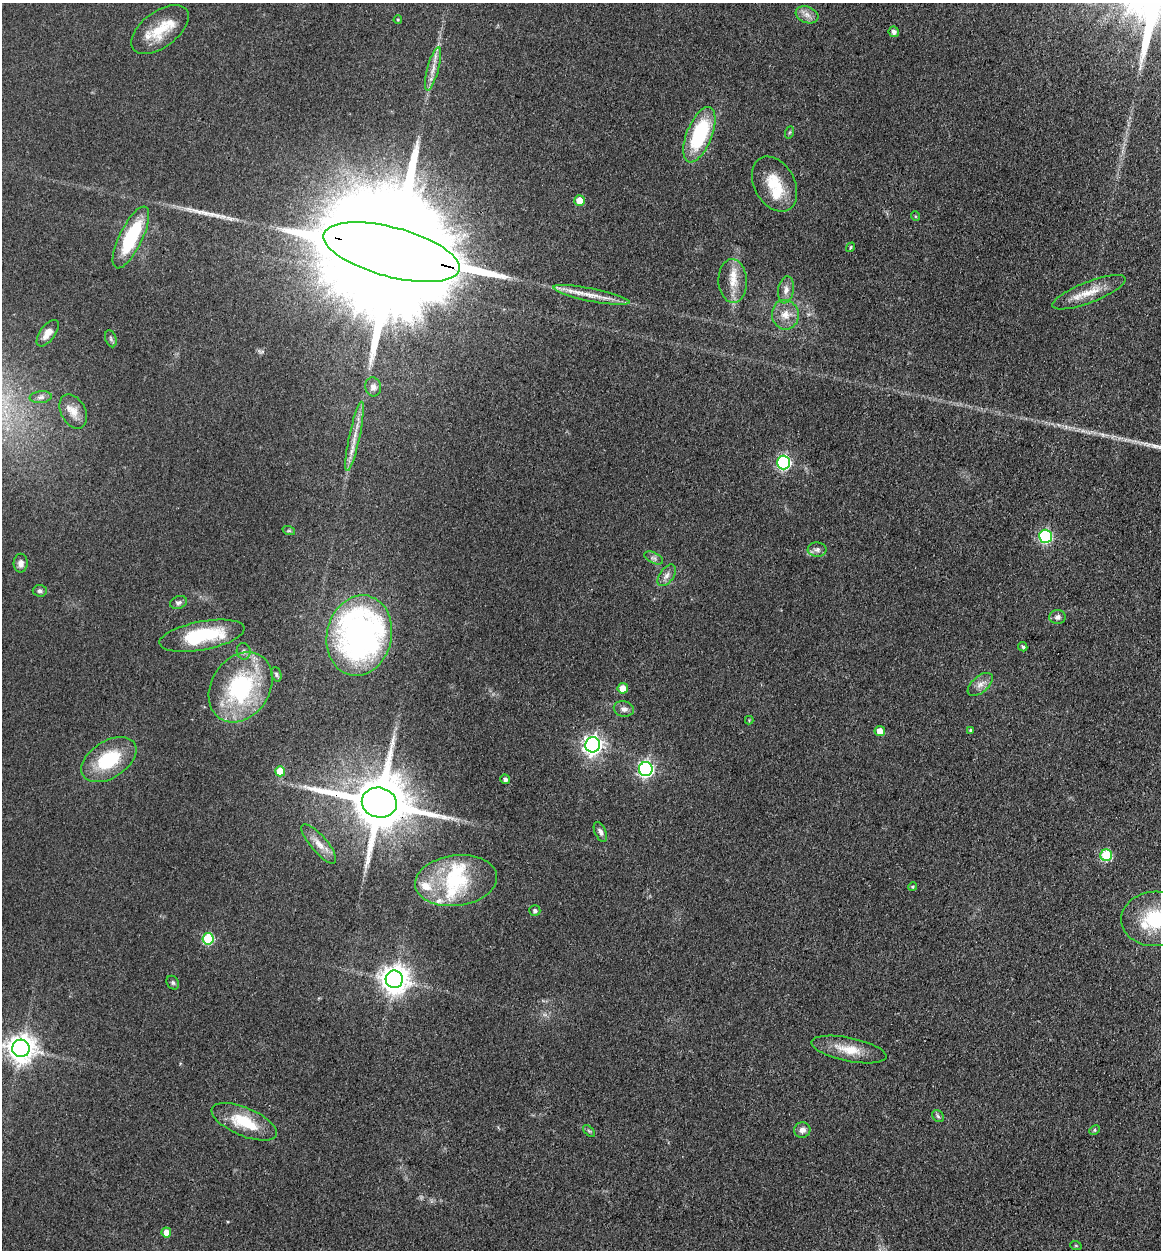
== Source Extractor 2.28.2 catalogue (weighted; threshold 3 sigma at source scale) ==
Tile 6 of 4 x 4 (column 2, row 2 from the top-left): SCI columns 1418-2576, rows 2516-3763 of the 5198 x 5223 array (HDU 1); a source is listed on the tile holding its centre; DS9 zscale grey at full resolution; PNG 1163 x 1252 px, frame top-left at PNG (2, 3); each listed source drawn as its Kron ellipse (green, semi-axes under 4 px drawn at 4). Shown black and unused: <1% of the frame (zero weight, under 3 of 4 exposures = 3% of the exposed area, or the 3 px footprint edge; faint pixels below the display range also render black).
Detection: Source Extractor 2.28.2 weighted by HDU 2 'WHT'; one run over the whole footprint, this tile lists its part. Background 0.0721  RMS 0.0069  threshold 0.0309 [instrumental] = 3 sigma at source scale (4.5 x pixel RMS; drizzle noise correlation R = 1.50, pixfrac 1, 0.05/0.05 arcsec/px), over >= 5 px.
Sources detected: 83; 2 inside a brighter object's white glare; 1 long thin detection or spike segment (spike, bleed or trail) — neither listed nor drawn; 9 inside a brighter listed object's ellipse — not listed separately; the other 71 listed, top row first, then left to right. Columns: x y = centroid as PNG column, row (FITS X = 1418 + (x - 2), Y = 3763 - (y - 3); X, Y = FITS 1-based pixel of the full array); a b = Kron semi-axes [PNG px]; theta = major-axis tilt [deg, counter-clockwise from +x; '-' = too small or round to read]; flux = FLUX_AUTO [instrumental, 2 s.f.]
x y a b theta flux
807 15 12 8 -20 4.3
398 20 4 3 - 0.75
160 29 33 18 36 23
894 32 5 5 - 2.2
433 69 22 5 75 6.3
790 132 6 4 71 0.93
699 135 29 12 68 60
774 184 29 20 -61 23
579 200 5 5 - 11
915 216 5 3 - 0.63
131 237 34 11 64 50
851 247 5 4 - 0.96
391 252 70 24 -15 61000
733 281 22 14 -87 12
786 290 13 7 80 4.7
1089 292 39 10 21 15
591 295 39 6 -11 11
785 315 15 13 -80 8.9
48 333 15 7 53 6.1
111 339 9 5 -72 1.7
373 387 9 8 - 3.2
41 397 11 6 6 2.3
73 411 18 12 -63 8.3
355 436 35 5 78 9.2
784 462 7 6 - 120
289 531 6 4 -18 1
1045 536 6 6 - 90
817 549 9 7 -2 3
654 558 10 5 -26 2.2
21 563 9 7 88 3.7
667 575 12 7 54 3.7
40 591 7 6 - 1.8
179 602 9 6 19 2
1057 617 8 7 - 2.8
359 635 40 32 77 250
202 636 43 14 10 47
1023 647 5 4 - 1.2
244 651 8 7 - 2.2
276 674 7 5 -71 1.3
980 684 15 8 40 4.9
241 687 37 29 56 80
623 688 5 5 - 9.8
624 709 10 7 -13 3.3
749 720 4 4 - 0.59
970 730 4 3 - 0.82
880 731 5 5 - 6.6
593 745 7 7 - 330
109 760 30 18 33 39
646 769 7 7 - 170
280 771 5 5 - 17
505 779 5 4 - 2.2
379 803 18 15 -12 5700
600 832 10 5 -66 2.7
319 844 25 8 -49 7.8
1106 855 6 6 - 45
456 881 41 25 7 48
912 887 4 4 - 0.86
535 911 6 5 - 1.6
1155 919 34 27 2 45
208 939 5 5 - 47
394 979 8 8 - 890
173 983 7 5 -57 1.4
21 1048 9 8 - 820
849 1049 38 12 -11 16
938 1116 7 5 -46 1.3
244 1122 35 14 -23 27
802 1130 8 8 - 3.5
1094 1130 5 4 - 1.1
589 1131 7 4 -44 1
166 1232 5 5 - 6.4
1076 1246 6 4 -19 0.72
Overlapping masked pixels (flux is a lower limit): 2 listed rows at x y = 391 252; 379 803
Isophote crosses this tile's border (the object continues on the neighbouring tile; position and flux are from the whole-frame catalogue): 1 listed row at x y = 1155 919